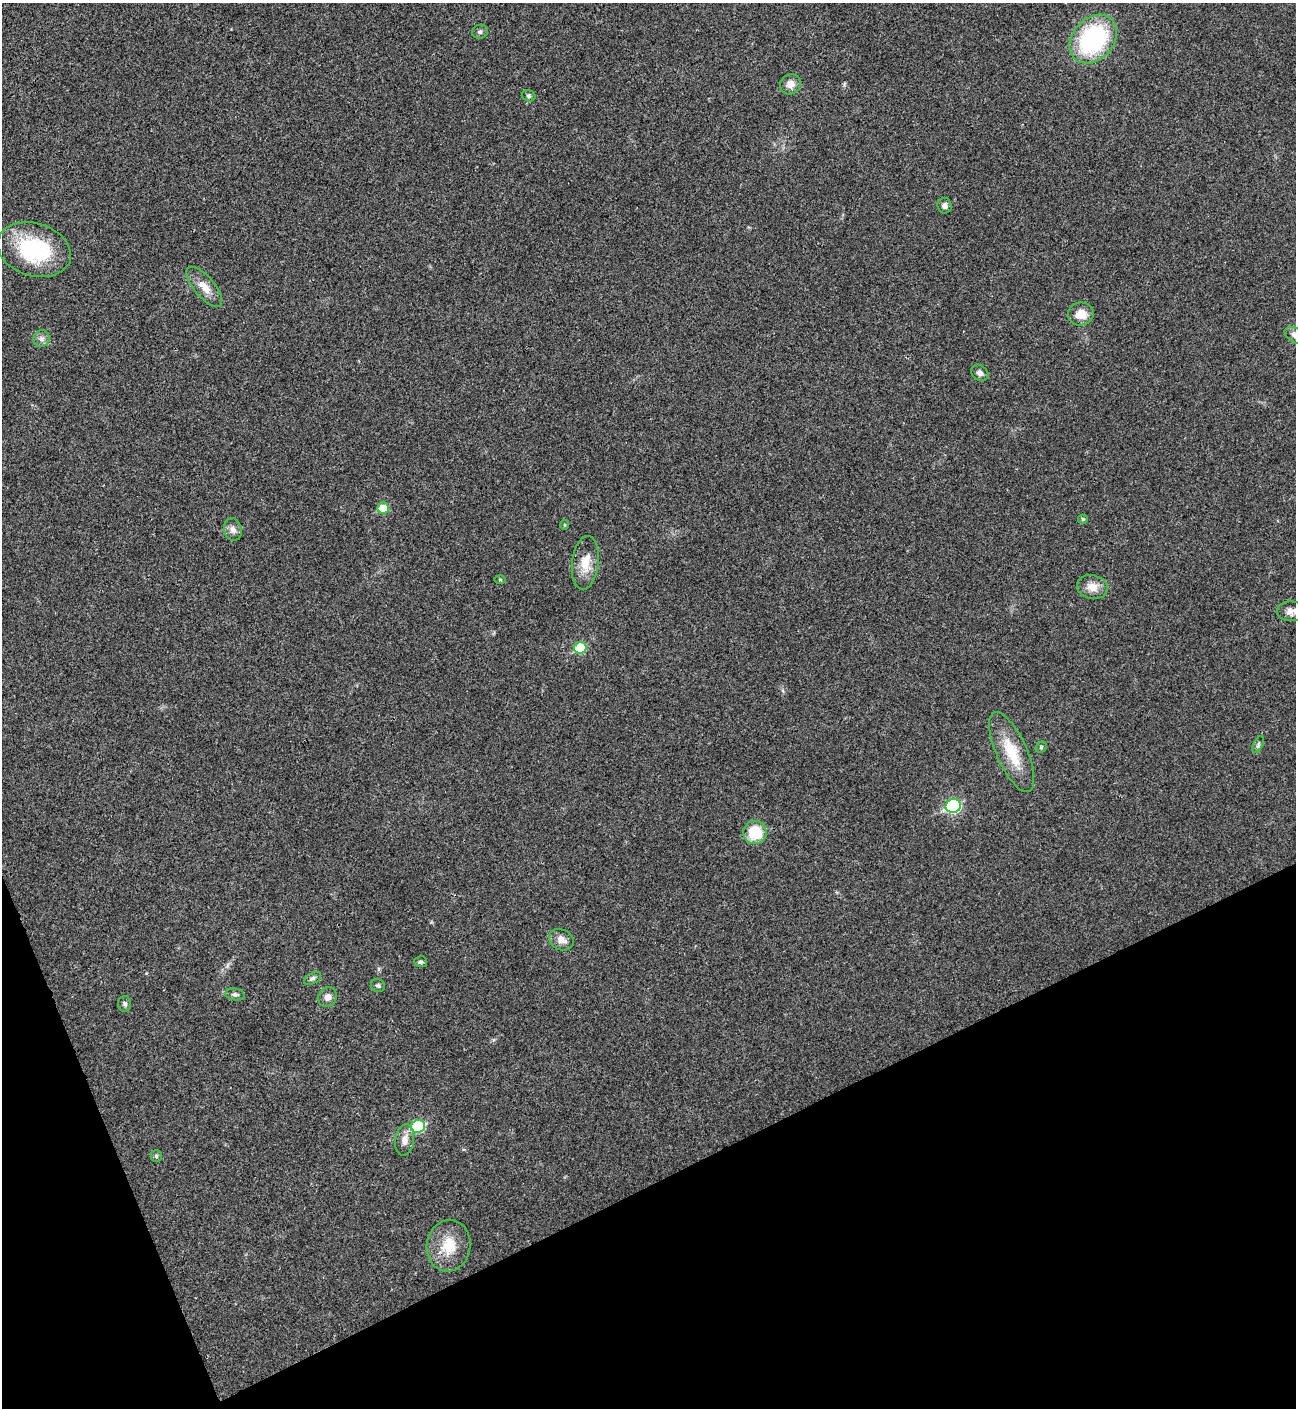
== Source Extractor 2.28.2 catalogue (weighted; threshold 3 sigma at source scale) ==
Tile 14 of 4 x 4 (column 2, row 4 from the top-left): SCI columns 1582-2875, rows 3-1408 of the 5620 x 5631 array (HDU 1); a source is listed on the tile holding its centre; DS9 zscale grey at full resolution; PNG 1298 x 1410 px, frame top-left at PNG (2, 3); each listed source drawn as its Kron ellipse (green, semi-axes under 4 px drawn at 4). Shown black and unused: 20% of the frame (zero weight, under 3 of 4 exposures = <1% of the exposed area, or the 3 px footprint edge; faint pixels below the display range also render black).
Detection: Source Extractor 2.28.2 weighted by HDU 2 'WHT'; one run over the whole footprint, this tile lists its part. Background 0.0207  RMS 0.004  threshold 0.018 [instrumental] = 3 sigma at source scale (4.5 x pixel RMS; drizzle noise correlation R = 1.50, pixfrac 1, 0.05/0.05 arcsec/px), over >= 5 px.
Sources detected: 36; all 36 listed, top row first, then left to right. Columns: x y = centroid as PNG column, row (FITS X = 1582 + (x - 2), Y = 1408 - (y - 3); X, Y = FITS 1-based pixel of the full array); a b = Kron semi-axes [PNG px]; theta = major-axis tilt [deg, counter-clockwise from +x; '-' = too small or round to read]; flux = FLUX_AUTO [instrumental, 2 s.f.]
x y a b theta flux
480 32 8 6 19 1.1
1093 39 27 20 48 54
790 84 11 9 37 3.3
529 96 7 5 -17 0.81
945 206 8 7 - 1.7
34 250 37 26 -17 34
204 287 25 10 -50 5.3
1081 314 12 11 - 5.2
1295 335 11 7 -31 1.8
42 339 8 8 - 1.6
980 373 9 7 -38 1.7
383 508 5 5 - 11
1083 519 5 4 - 0.75
564 525 5 3 - 0.42
233 530 11 8 -76 2.4
585 563 27 13 83 7.6
500 579 5 3 - 0.44
1092 587 15 12 -11 4.5
1291 611 14 10 -1 2.8
580 648 6 6 - 17
1258 745 9 4 63 0.8
1041 747 6 5 - 0.64
1012 752 43 15 -66 14
953 806 7 7 - 52
755 832 11 11 - 14
561 940 13 10 -26 3.4
421 962 6 5 - 0.81
312 978 9 5 28 1.2
378 986 7 6 - 0.85
235 994 10 6 -9 1.2
328 997 10 9 - 2.4
125 1004 8 6 -88 1.1
418 1126 7 6 - 31
405 1140 16 9 81 3.4
156 1156 5 5 - 0.74
449 1246 26 22 81 11
Overlapping masked pixels (flux is a lower limit): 1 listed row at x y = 449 1246
Isophote crosses this tile's border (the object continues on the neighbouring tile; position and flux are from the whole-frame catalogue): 1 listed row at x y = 1295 335